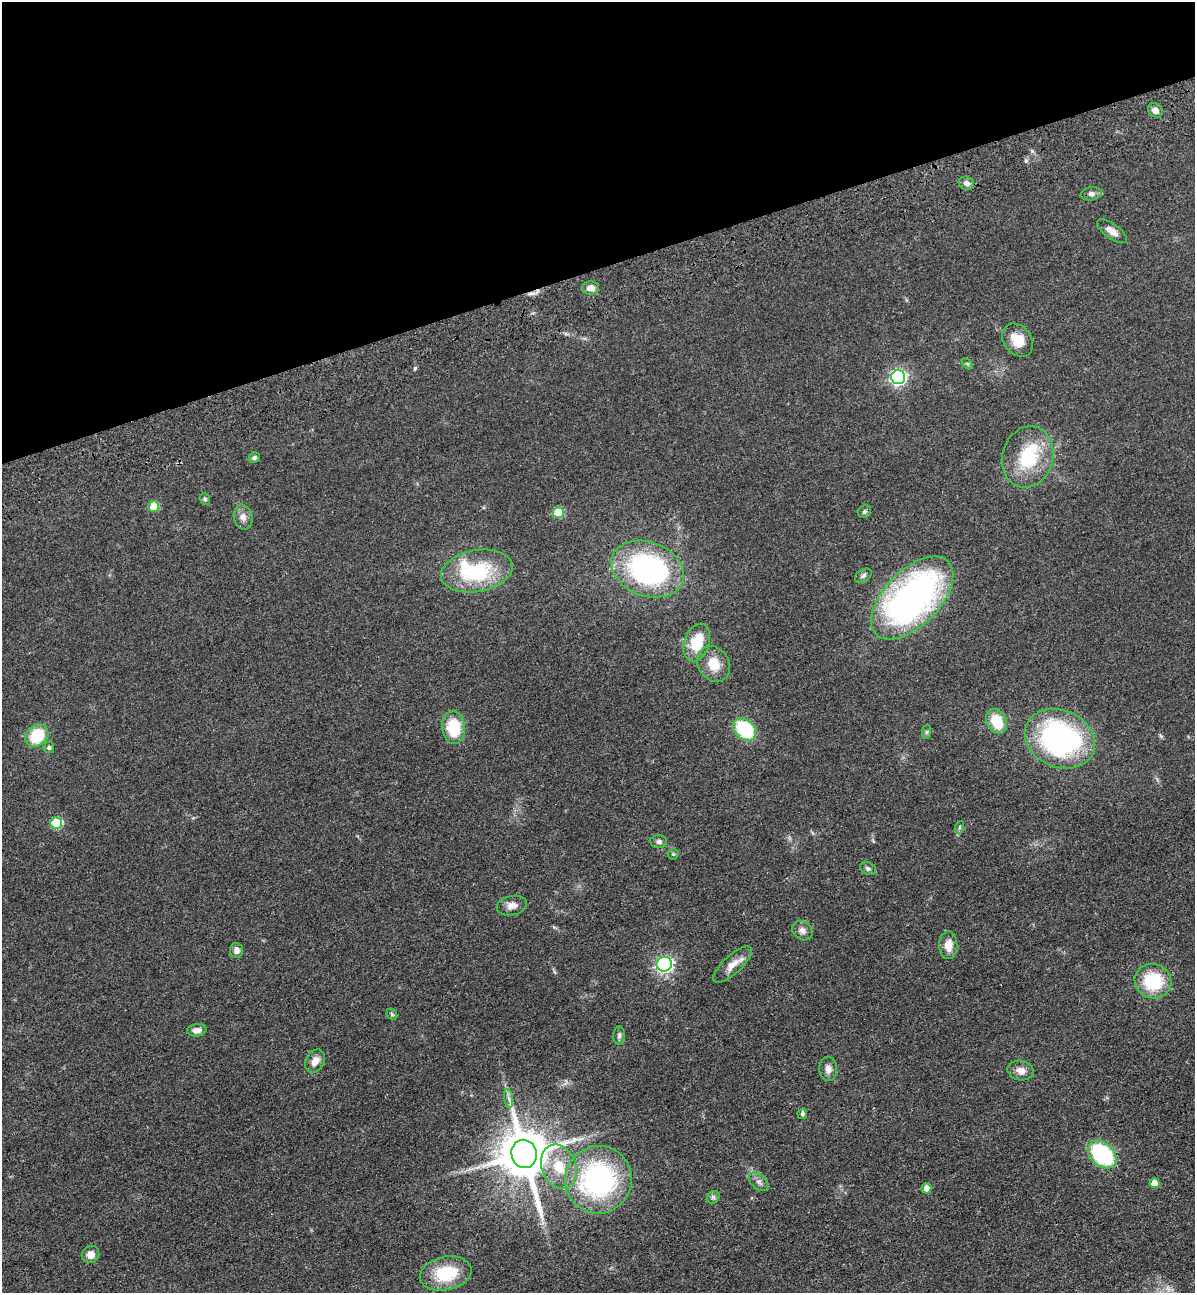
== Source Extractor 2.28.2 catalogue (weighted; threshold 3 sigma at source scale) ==
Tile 3 of 4 x 4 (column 3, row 1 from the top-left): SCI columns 2693-3885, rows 3989-5279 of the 5266 x 5394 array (HDU 1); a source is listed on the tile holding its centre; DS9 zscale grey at full resolution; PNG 1197 x 1295 px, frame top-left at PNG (2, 2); each listed source drawn as its Kron ellipse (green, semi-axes under 4 px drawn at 4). Shown black and unused: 21% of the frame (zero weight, under 3 of 4 exposures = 6% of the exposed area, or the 3 px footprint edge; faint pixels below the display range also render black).
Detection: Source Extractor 2.28.2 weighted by HDU 2 'WHT'; one run over the whole footprint, this tile lists its part. Background 0.056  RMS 0.0058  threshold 0.026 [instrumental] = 3 sigma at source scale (4.5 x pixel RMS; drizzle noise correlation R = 1.50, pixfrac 1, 0.05/0.05 arcsec/px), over >= 5 px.
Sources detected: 61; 1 cosmic-ray / hot-pixel residue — neither listed nor drawn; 2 inside a brighter listed object's ellipse — not listed separately; the other 58 listed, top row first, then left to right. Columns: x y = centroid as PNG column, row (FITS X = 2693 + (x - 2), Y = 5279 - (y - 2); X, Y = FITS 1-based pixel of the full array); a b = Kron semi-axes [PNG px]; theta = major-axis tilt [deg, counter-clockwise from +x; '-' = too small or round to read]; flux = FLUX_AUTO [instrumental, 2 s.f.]
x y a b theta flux
1155 110 8 6 -44 3.6
966 183 8 6 -24 2.3
1091 194 10 6 8 2.3
1112 231 17 7 -36 4.3
590 288 8 6 3 4.3
1018 340 18 13 -52 11
967 364 7 4 -46 0.85
898 377 7 7 - 140
254 457 6 5 - 1.2
1028 457 31 25 75 31
205 499 6 5 - 0.97
154 506 5 5 - 16
864 512 7 6 - 1.3
558 513 5 5 - 19
243 517 12 9 -78 3.6
647 569 37 27 -21 100
477 571 36 20 11 45
863 576 9 6 33 1.6
912 598 51 27 45 190
697 643 19 12 70 18
714 664 19 15 -58 11
997 721 13 9 -62 16
453 727 16 11 -85 22
745 729 13 9 -44 41
927 732 7 4 88 1
37 736 12 10 45 21
1060 739 36 28 -24 120
49 748 5 5 - 1.1
56 823 6 5 - 33
960 827 6 4 71 0.97
659 842 8 6 -4 1.8
673 854 5 5 - 0.73
868 868 8 6 -28 1.5
512 906 15 9 12 4.3
802 930 11 9 -42 2.9
948 945 14 9 90 6.9
236 950 7 6 - 3.3
664 964 8 7 - 140
732 965 24 9 43 6.1
1153 981 18 17 - 28
392 1014 6 4 -47 0.9
197 1030 10 6 6 3.3
619 1035 9 6 89 1.6
315 1061 12 9 61 4.9
828 1069 12 9 -87 3.4
1021 1070 13 9 -11 4.6
509 1098 9 4 -80 1.9
802 1114 5 5 - 1.4
524 1154 14 12 -78 3100
1102 1154 16 11 -43 59
559 1167 23 17 -67 17
598 1180 34 33 - 100
759 1182 11 7 -40 2.4
1155 1183 5 5 - 7.4
926 1188 5 5 - 4.4
713 1197 7 5 44 1.3
91 1254 9 8 - 4.2
446 1273 26 16 12 26